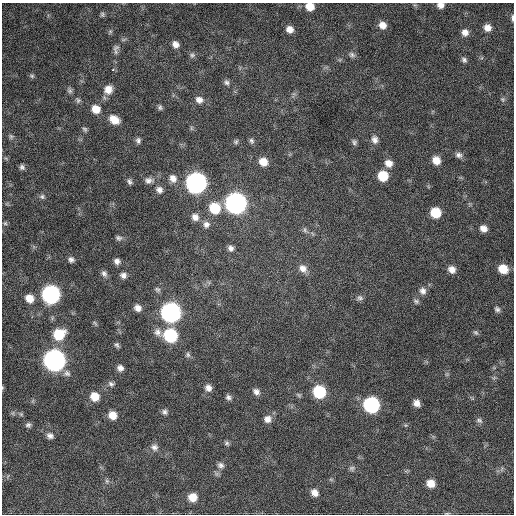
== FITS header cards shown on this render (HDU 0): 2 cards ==
NAXIS1  =                  512 / Axis length
NAXIS2  =                  512 / Axis length

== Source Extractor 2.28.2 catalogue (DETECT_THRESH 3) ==
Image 512 x 512 px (HDU 0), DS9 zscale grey, 1 PNG px = 1 image px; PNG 516 x 516 px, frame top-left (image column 1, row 512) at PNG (2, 3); no overlay
Background 655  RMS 19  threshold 57.1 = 3 sigma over >= 5 px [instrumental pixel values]
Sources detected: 105; all 105 listed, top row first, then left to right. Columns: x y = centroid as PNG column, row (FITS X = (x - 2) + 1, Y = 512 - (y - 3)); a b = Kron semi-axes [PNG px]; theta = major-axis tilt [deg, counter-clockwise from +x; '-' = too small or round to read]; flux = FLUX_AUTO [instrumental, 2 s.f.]
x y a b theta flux
440 5 7 6 - 6600
310 7 8 7 - 16000
102 14 7 6 - 2700
512 18 8 3 90 2600
382 25 8 7 - 9800
487 28 7 7 - 9300
290 29 7 7 - 8900
110 31 6 5 - 2200
465 32 8 8 - 7700
124 39 7 4 19 2200
175 44 8 7 - 7300
116 48 10 8 36 5000
192 55 7 6 - 3200
352 55 9 7 -28 3900
464 60 8 6 -46 3400
113 70 5 4 - 1700
32 76 7 5 -15 2200
226 82 7 7 - 3500
108 89 11 10 - 13000
70 90 8 6 -65 3300
503 99 7 6 - 2600
78 100 8 7 - 2900
199 100 10 9 - 7500
160 107 7 6 - 2900
96 109 9 8 - 16000
114 120 11 8 -35 16000
191 128 7 4 -89 2000
85 129 7 5 -36 2600
11 136 7 6 - 2700
138 140 7 6 - 3700
375 140 10 8 -82 6200
251 141 8 6 -68 3100
236 142 7 6 - 2600
354 142 7 6 - 2900
459 155 10 7 -23 4900
436 160 9 7 -54 13000
263 162 9 8 - 15000
389 163 9 8 - 10000
22 167 7 6 - 3600
383 176 8 8 - 34000
173 178 10 9 - 9000
149 180 12 8 7 6400
129 182 7 5 -75 3300
196 183 10 9 - 740000
159 190 9 8 - 5900
42 196 7 7 - 3200
236 203 10 10 - 770000
215 208 10 10 - 40000
435 213 8 8 - 36000
195 217 9 8 - 8200
5 223 6 5 - 2100
206 224 9 8 - 6100
483 228 8 7 - 8000
305 230 8 6 -78 2900
119 238 8 6 -16 3400
231 248 7 6 - 4700
71 260 6 6 - 4100
117 261 6 6 - 5100
303 268 11 10 - 9700
452 269 8 7 - 9100
503 269 9 8 - 22000
104 274 9 6 -56 4300
123 275 8 7 - 5300
157 289 9 6 -31 3000
423 291 9 8 - 6500
51 294 10 9 - 390000
29 298 8 7 - 14000
360 298 9 7 8 3800
416 301 8 6 -28 3000
138 308 8 7 - 7700
497 309 7 6 - 3400
171 313 10 9 - 610000
95 323 8 4 -54 1900
157 332 12 9 -63 8000
476 332 8 5 -39 2500
59 334 11 9 33 39000
170 335 9 9 - 110000
117 345 7 5 -51 3000
188 355 8 6 -72 3300
54 360 10 9 - 900000
120 368 7 7 - 6500
67 373 10 8 -20 5000
111 384 9 6 -32 3900
208 388 9 8 - 7100
256 392 9 7 -38 5900
319 392 9 8 - 80000
95 396 9 8 - 19000
228 397 7 6 - 3900
417 403 7 6 - 8100
371 405 9 9 - 230000
164 412 7 7 - 3600
21 414 7 4 -45 1900
112 415 8 7 - 15000
267 419 9 9 - 8300
479 420 9 7 -22 3700
28 425 7 7 - 3400
50 436 9 7 -24 5400
227 443 7 6 - 2800
154 447 10 9 - 6300
221 465 9 7 -25 4600
352 468 8 6 12 3200
107 481 6 5 - 2500
431 483 7 7 - 15000
315 493 9 7 -46 8500
193 497 9 8 - 17000
At the frame edge (FLAGS 8, measured only in part): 3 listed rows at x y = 440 5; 310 7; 512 18